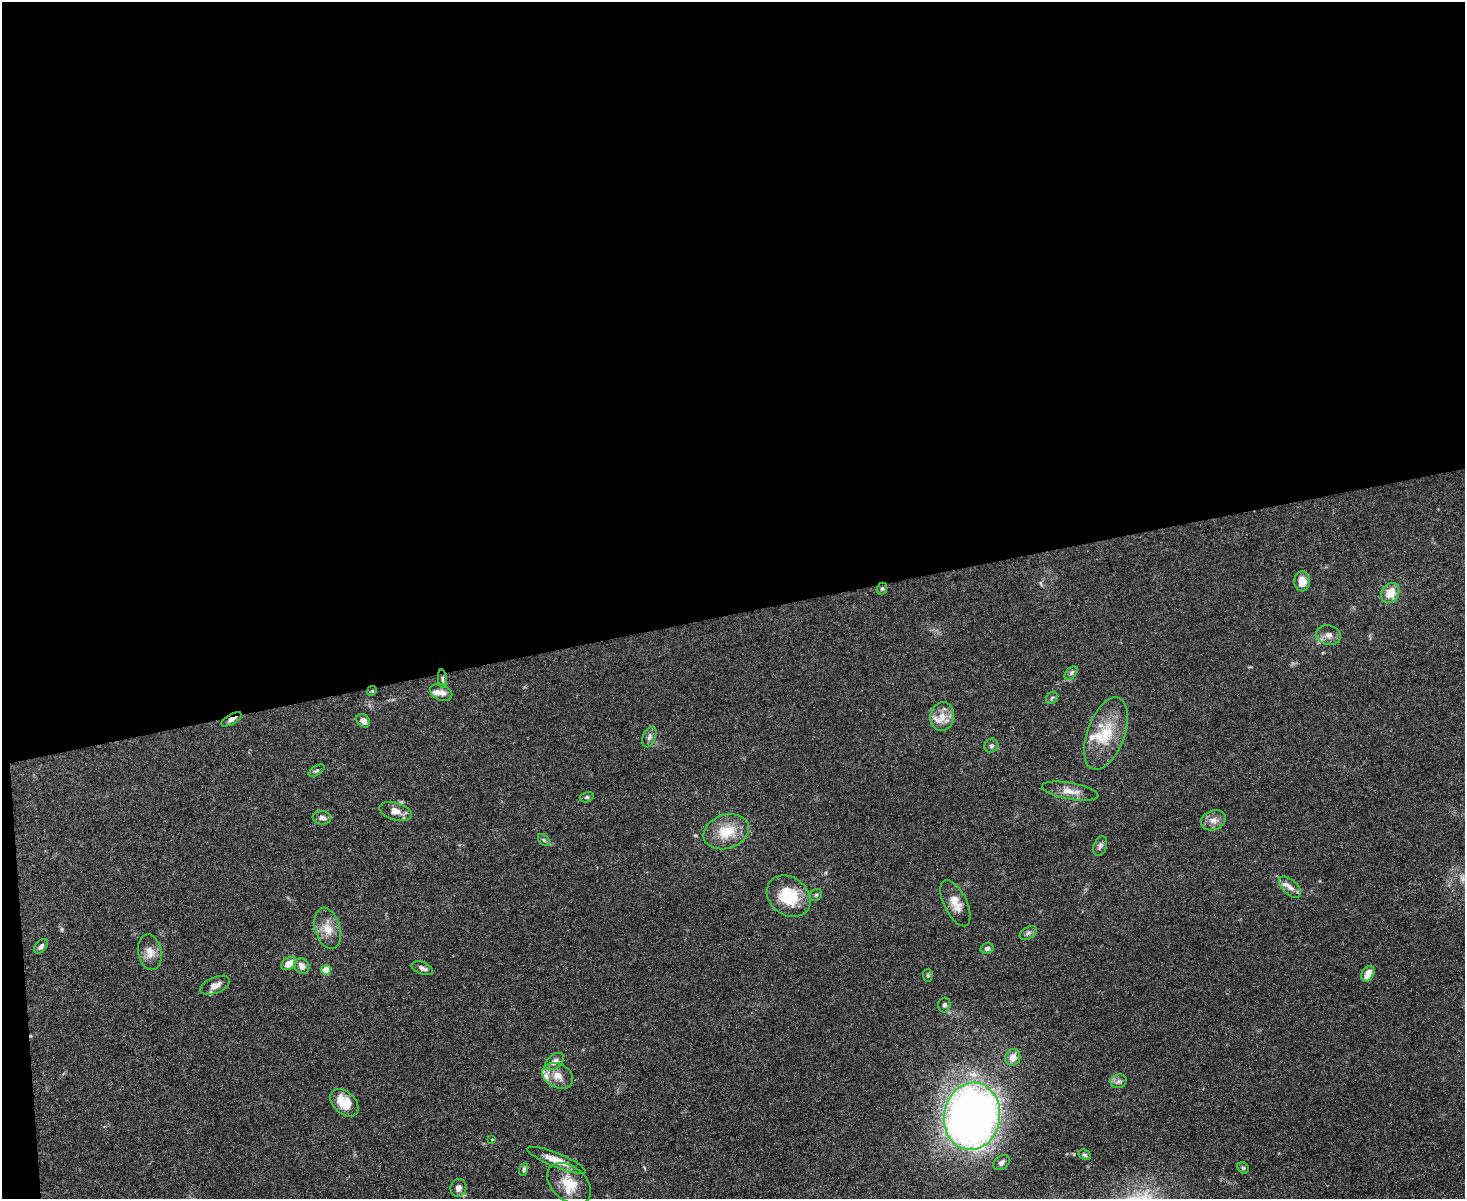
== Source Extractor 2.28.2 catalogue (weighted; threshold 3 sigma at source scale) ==
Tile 1 of 3 x 4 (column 1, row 1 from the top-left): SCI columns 248-1710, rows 3593-4789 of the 4769 x 4789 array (HDU 1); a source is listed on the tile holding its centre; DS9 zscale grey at full resolution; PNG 1467 x 1201 px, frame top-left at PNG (2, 2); each listed source drawn as its Kron ellipse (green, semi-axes under 4 px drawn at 4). Shown black and unused: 52% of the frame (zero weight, under 3 of 4 exposures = <1% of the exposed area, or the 3 px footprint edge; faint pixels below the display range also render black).
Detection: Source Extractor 2.28.2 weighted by HDU 2 'WHT'; one run over the whole footprint, this tile lists its part. Background 0.0657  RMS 0.0059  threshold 0.0265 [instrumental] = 3 sigma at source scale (4.5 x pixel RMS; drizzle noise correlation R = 1.50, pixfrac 1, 0.05/0.05 arcsec/px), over >= 5 px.
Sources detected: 62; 7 inside a brighter listed object's ellipse — not listed separately; the other 55 listed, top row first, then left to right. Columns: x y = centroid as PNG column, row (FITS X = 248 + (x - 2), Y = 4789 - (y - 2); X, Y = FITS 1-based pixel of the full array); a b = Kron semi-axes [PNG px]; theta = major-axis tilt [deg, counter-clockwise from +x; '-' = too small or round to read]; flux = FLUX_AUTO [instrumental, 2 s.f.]
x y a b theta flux
1302 581 10 8 -87 6.5
882 589 6 5 - 0.95
1390 593 10 8 59 9.5
1329 635 12 9 -15 3.8
1071 673 8 4 46 1.4
442 679 9 4 -86 1.2
372 691 5 4 - 0.68
441 692 11 8 -23 3.8
1052 698 7 5 47 1.1
942 716 14 12 82 6.5
231 719 11 5 29 2.2
363 721 7 6 - 2.7
1106 734 38 18 70 21
649 737 11 6 67 2.1
991 746 7 6 - 1.3
316 771 9 4 31 1.1
1070 791 28 8 -10 6.3
587 797 7 5 14 0.97
395 811 16 8 -16 5.7
322 818 9 6 -5 2.6
1213 820 13 9 21 4.4
726 832 23 17 19 15
544 840 7 4 -45 0.95
1100 846 10 6 67 1.9
1290 887 13 7 -43 3.3
816 895 7 5 43 1.1
789 896 23 19 -38 24
955 903 25 11 -64 8
328 928 21 12 -74 8.2
1028 933 9 6 27 1.7
41 946 8 5 46 1.9
987 948 7 5 11 1.5
150 952 18 12 -79 5.8
289 963 8 6 33 6.9
302 966 8 7 - 4.2
422 968 11 6 -21 2.4
326 970 5 5 - 14
1368 974 8 6 60 5.9
928 975 6 5 - 1.1
215 985 15 8 23 3.9
944 1005 7 6 - 1.6
1013 1057 8 7 - 6
555 1061 11 7 39 3.4
558 1076 16 11 -29 6.7
1119 1081 8 7 - 1.9
344 1103 16 11 -43 14
972 1116 34 28 80 430
492 1140 4 2 - 0.44
1085 1155 6 5 - 1.2
556 1160 31 7 -22 9.3
1001 1163 9 6 36 2.1
1243 1168 6 5 - 0.89
524 1169 7 4 72 1.1
569 1184 25 17 -40 15
458 1188 9 8 - 2.9
Overlapping masked pixels (flux is a lower limit): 2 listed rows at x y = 372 691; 231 719